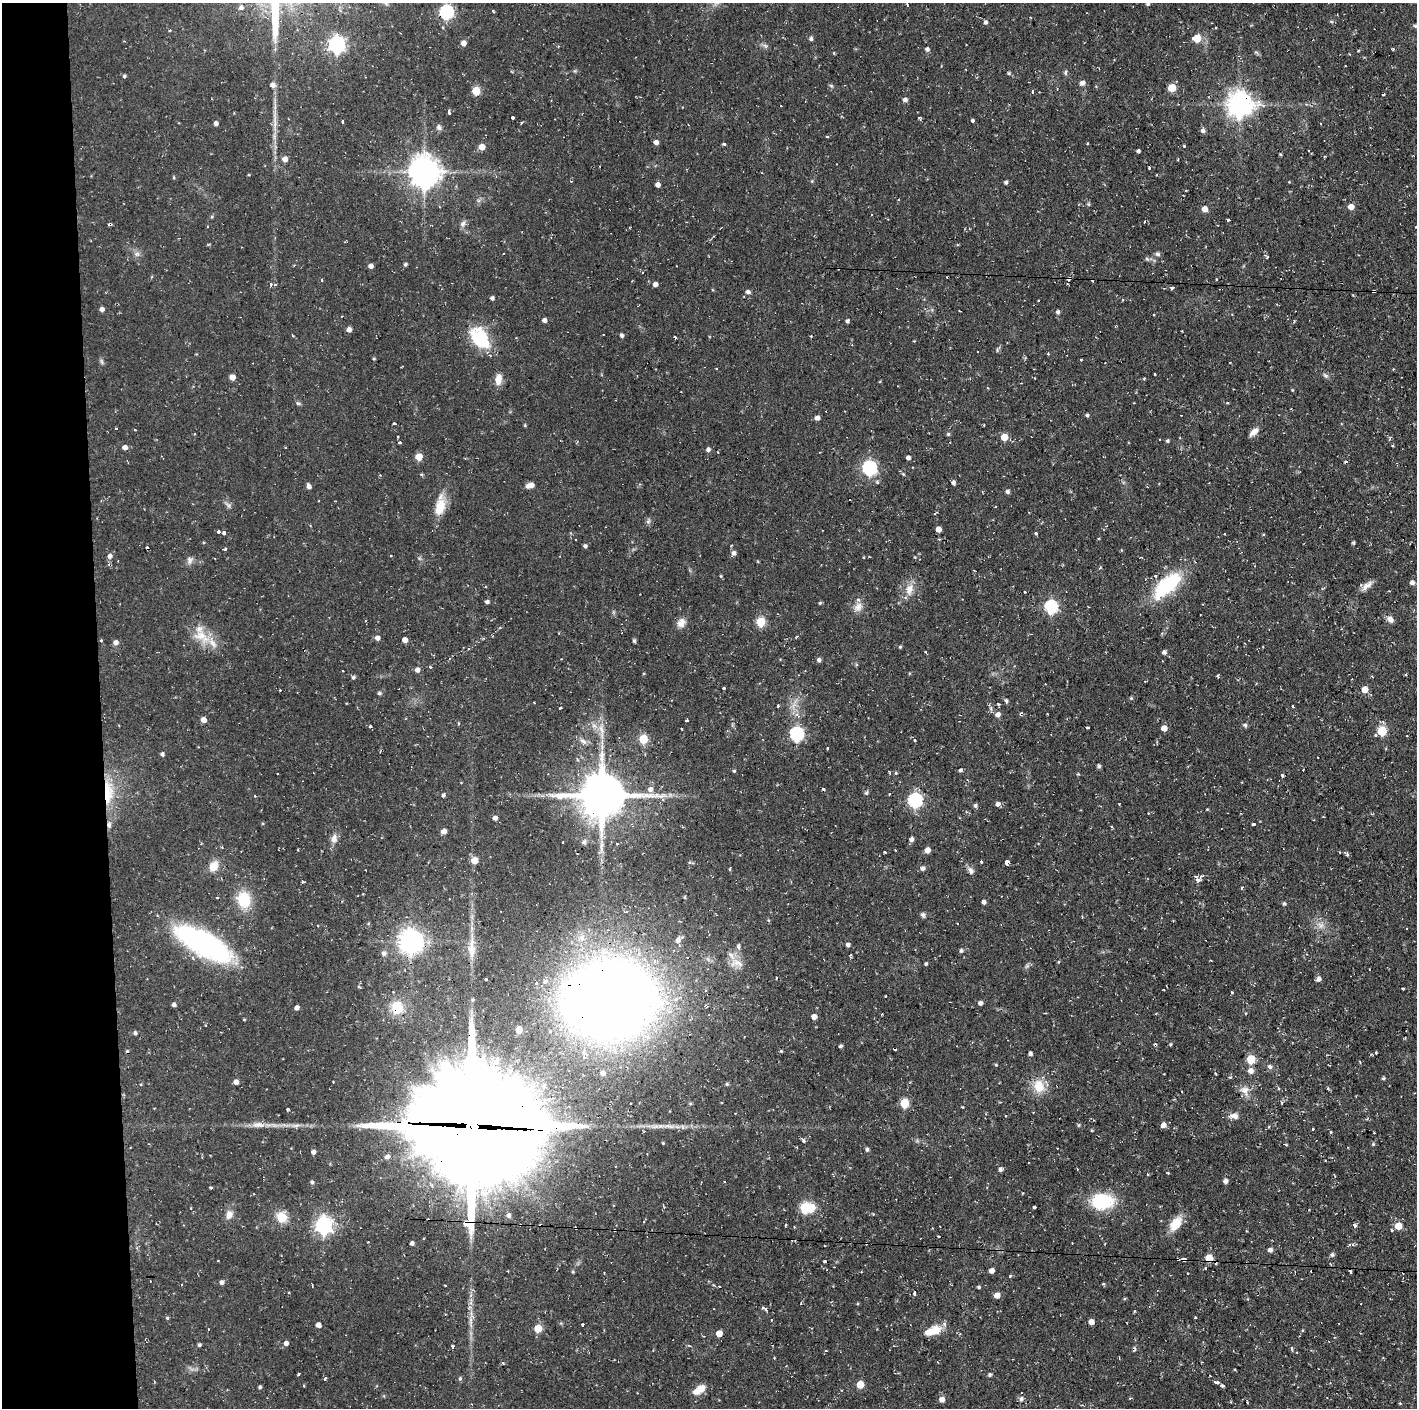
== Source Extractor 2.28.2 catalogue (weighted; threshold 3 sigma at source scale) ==
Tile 4 of 3 x 3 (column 1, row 2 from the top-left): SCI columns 2-1416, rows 1407-2812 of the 4247 x 4218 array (HDU 1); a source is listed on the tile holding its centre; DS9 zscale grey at full resolution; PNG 1419 x 1410 px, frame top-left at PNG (2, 3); no overlay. Shown black and unused: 7% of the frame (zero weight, under 2 of 3 exposures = <1% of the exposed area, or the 3 px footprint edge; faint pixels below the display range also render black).
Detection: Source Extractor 2.28.2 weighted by HDU 2 'WHT'; one run over the whole footprint, this tile lists its part. Background 0.0586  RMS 0.0063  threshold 0.0283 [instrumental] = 3 sigma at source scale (4.5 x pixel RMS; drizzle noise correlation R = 1.50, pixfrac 1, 0.05/0.05 arcsec/px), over >= 5 px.
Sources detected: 410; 1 inside a brighter object's white glare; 34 cosmic-ray / hot-pixel residue — not listed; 9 inside a brighter listed object's ellipse — not listed separately; the other 366 listed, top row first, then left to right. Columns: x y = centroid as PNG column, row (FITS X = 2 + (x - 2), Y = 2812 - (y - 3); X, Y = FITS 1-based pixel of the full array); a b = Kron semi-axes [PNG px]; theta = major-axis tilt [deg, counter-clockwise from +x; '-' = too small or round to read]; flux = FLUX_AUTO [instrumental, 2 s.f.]
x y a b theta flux
1148 4 4 4 - 1.3
241 8 6 5 - 1.9
446 12 6 6 - 100
1331 21 6 4 -3 0.82
985 22 5 4 - 1.6
1415 26 4 4 - 1.1
170 30 3 3 - 1.4
1197 38 5 5 - 15
811 39 5 4 - 1.5
463 43 5 5 - 3.8
337 44 7 6 - 190
765 45 7 4 -20 1.3
927 49 4 4 - 2
1358 51 4 3 - 0.53
834 53 4 3 - 0.57
1065 72 8 4 90 1.1
1009 73 5 4 - 0.85
124 76 4 4 - 1.2
1082 83 6 5 - 2.7
272 85 6 6 - 2.7
1172 88 5 5 - 17
476 91 5 5 - 20
1032 92 5 2 - 0.63
1383 94 4 3 - 0.92
905 100 5 4 - 2.3
1240 104 8 8 - 630
781 106 2 2 - 0.43
449 113 6 3 -75 1.5
513 117 3 3 - 2.1
919 118 5 4 - 0.99
342 121 3 2 - 0.92
973 121 4 3 - 5
521 122 4 3 - 0.74
216 123 4 4 - 2.2
275 124 17 6 87 4.7
439 127 7 6 - 1.9
1203 131 5 5 - 2.1
827 136 3 2 - 1.3
656 142 4 4 - 2.7
724 144 4 3 - 0.92
1184 146 3 3 - 1.1
482 147 5 5 - 5.7
1138 151 4 3 - 1.4
285 159 5 5 - 4
1149 168 3 3 - 0.52
424 172 10 9 - 1000
812 181 5 4 - 0.62
1006 182 4 4 - 1.4
658 185 4 4 - 3
1088 204 6 4 -89 0.85
1351 207 5 5 - 5.3
1205 209 5 5 - 5.2
1228 220 3 2 - 0.77
1144 222 3 2 - 0.47
110 224 4 3 - 1.8
463 224 9 7 70 2.3
136 254 8 6 2 2.2
1158 254 6 6 - 1.5
1267 257 4 3 - 0.56
1147 259 6 4 -44 1
405 264 4 3 - 1.2
371 266 4 4 - 2.8
1069 279 4 4 - 2.5
270 284 5 4 - 1.3
655 284 4 4 - 2.7
1172 287 4 3 - 1.5
1373 291 4 3 - 1.6
748 292 5 5 - 2
492 298 4 4 - 1.7
1038 300 2 2 - 0.61
102 309 4 4 - 2.3
1058 312 5 4 - 1.5
544 320 5 5 - 1.8
847 321 4 3 - 1.5
349 330 5 4 - 2.8
622 336 4 4 - 1.9
480 339 10 7 -56 72
1048 354 3 3 - 0.55
374 358 4 3 - 0.69
1155 374 3 2 - 0.66
1326 375 9 5 -37 1.5
232 377 5 4 - 5.4
498 379 12 7 82 5.9
1292 390 4 4 - 0.51
298 403 6 5 - 1.1
1087 415 4 4 - 1.3
817 418 5 5 - 2.5
394 424 3 3 - 1.1
525 425 4 3 - 0.71
116 429 3 3 - 2.1
135 430 3 3 - 1.1
1254 432 12 6 42 3.9
948 434 5 5 - 0.86
1004 437 5 5 - 10
1160 439 3 2 - 1.1
1167 441 4 4 - 1.1
400 443 3 3 - 3.4
1392 445 3 2 - 0.79
125 447 5 5 - 2.9
708 450 5 4 - 1.9
419 457 5 5 - 12
908 458 4 4 - 2.2
1345 461 4 3 - 0.75
869 468 6 6 - 120
903 474 5 4 - 0.82
877 482 5 4 - 1
953 482 5 4 - 1.8
309 486 5 4 - 2.6
528 486 6 5 - 2.9
1007 492 4 4 - 1.9
228 505 12 6 -37 1.9
440 507 22 12 74 12
648 521 7 4 88 1.2
938 529 4 4 - 4.9
218 532 3 3 - 3.2
223 533 3 3 - 11
1036 533 3 3 - 2.4
1353 543 3 3 - 0.93
585 546 6 5 - 1.2
225 549 4 3 - 2.2
734 553 6 5 - 2.2
110 556 5 5 - 2.5
391 556 3 2 - 0.46
915 557 4 4 - 0.57
190 560 11 8 61 2.5
721 576 4 4 - 0.62
1412 582 5 4 - 2.5
1167 585 43 18 43 39
1367 585 17 7 39 3.9
910 589 17 10 76 6.5
1025 592 3 2 - 0.64
487 602 4 4 - 1.5
820 603 5 4 - 0.76
858 607 14 11 56 4.6
1051 607 6 6 - 79
1390 619 9 6 -41 3.1
681 622 12 9 67 4.7
761 622 5 5 - 28
500 628 4 2 - 0.54
201 636 30 16 -34 15
796 637 4 2 - 0.57
377 638 5 5 - 2.8
101 640 3 3 - 1.1
405 640 4 4 - 3.8
634 641 4 3 - 1.2
116 642 6 5 - 2.7
900 647 4 4 - 0.81
469 649 4 3 - 0.65
1164 652 5 5 - 1.5
818 660 8 4 -71 1.4
430 667 4 3 - 0.67
417 670 6 5 - 2.6
343 671 2 2 - 0.45
1218 676 5 3 - 0.65
353 677 5 5 - 1.3
724 688 3 3 - 0.87
1365 689 5 5 - 7.4
280 690 2 2 - 0.39
379 693 5 4 - 1.2
1131 698 4 4 - 0.8
1006 701 6 5 - 0.98
778 706 3 3 - 0.54
1293 706 3 3 - 2.5
560 708 3 2 - 1.3
1020 714 4 4 - 0.84
998 715 6 5 - 2.8
798 716 11 4 -51 2.1
203 720 5 4 - 4.4
686 721 3 3 - 1.1
1245 725 6 6 - 1.2
594 726 7 5 -1 2
370 727 3 3 - 1.9
1088 727 3 3 - 1.3
1164 728 5 4 - 5.6
1382 731 5 5 - 31
601 732 26 6 -80 6.6
797 734 6 6 - 94
1375 735 3 3 - 1.3
643 739 5 5 - 26
583 741 11 6 -29 2.8
827 748 3 2 - 0.61
162 754 4 4 - 1.5
1099 766 5 5 - 1
960 770 4 3 - 1.5
734 771 4 4 - 0.76
896 773 4 4 - 0.79
1282 775 4 3 - 1.1
650 789 6 6 - 3
823 789 4 3 - 0.78
108 792 37 13 -88 22
866 793 6 5 - 1
443 795 4 4 - 1.7
602 795 15 13 1 2400
255 796 4 2 - 0.42
915 800 6 6 - 110
998 804 5 5 - 2.4
975 805 6 5 - 1.2
1207 809 4 3 - 0.47
1148 813 2 2 - 0.42
495 818 4 4 - 2.3
1254 824 3 3 - 2
444 831 5 5 - 3.6
334 838 13 7 78 3.9
911 839 5 5 - 2
563 842 2 2 - 0.56
584 842 7 6 - 1.4
617 843 3 3 - 0.69
222 847 4 2 - 0.58
927 850 5 4 - 4.9
885 852 3 2 - 0.55
1347 854 5 4 - 0.96
475 860 5 5 - 8.1
981 861 3 3 - 0.76
1007 862 4 3 - 13
214 866 14 10 61 7.7
730 868 6 2 74 0.5
923 868 5 5 - 1.9
971 871 9 7 -63 2.5
1198 880 8 7 - 2.6
302 882 4 3 - 1.1
1242 888 5 3 - 0.66
685 897 5 3 - 0.61
217 898 4 2 - 0.62
244 900 14 11 -74 23
984 902 4 4 - 2
1284 904 5 5 - 1.1
923 915 6 6 - 1.4
1321 925 9 8 - 3.8
678 940 8 7 - 3.1
411 942 8 8 - 540
203 943 56 20 -29 130
848 945 5 5 - 1.6
738 946 6 5 - 1.5
472 948 31 10 87 9.7
961 951 5 5 - 1.2
384 953 7 7 - 2
736 962 20 10 15 6.5
926 964 4 3 - 1
1027 966 6 5 - 1.2
776 978 3 2 - 0.76
486 979 3 3 - 1.5
1319 979 5 5 - 2.5
536 983 3 3 - 1.2
1402 988 3 2 - 0.82
1232 992 3 2 - 0.75
885 996 3 2 - 0.62
473 1000 5 4 - 0.93
610 1000 54 45 5 1300
980 1003 4 4 - 2
174 1005 4 4 - 1.9
297 1008 4 4 - 2.2
397 1008 17 15 -75 14
1246 1013 3 2 - 0.5
814 1017 4 4 - 3.7
244 1020 4 3 - 0.5
205 1026 3 2 - 0.51
519 1030 5 5 - 10
135 1033 5 4 - 1.4
1171 1044 4 4 - 0.64
840 1046 4 3 - 1.1
781 1051 4 4 - 0.67
1376 1053 3 3 - 0.55
1030 1054 4 4 - 1.4
1251 1059 5 5 - 23
996 1065 4 4 - 0.63
1270 1066 6 5 - 1.9
1250 1071 6 6 - 3.9
603 1073 5 5 - 2.7
1230 1077 4 3 - 1.1
1383 1078 5 4 - 0.93
236 1082 5 4 - 2.8
727 1084 4 4 - 0.85
1039 1086 15 12 -78 12
1278 1088 5 3 - 0.65
1328 1089 5 3 - 0.67
1244 1090 14 10 2 5
904 1103 5 5 - 23
962 1107 4 2 - 0.49
288 1109 3 3 - 1.1
1005 1116 3 2 - 0.69
1234 1116 13 8 -6 3.6
258 1125 20 8 -2 5.4
296 1125 13 4 3 2.7
1163 1125 5 5 - 3.9
472 1126 47 41 -11 15000
1269 1127 3 3 - 0.69
1313 1129 3 3 - 1
1092 1130 4 3 - 0.53
1330 1132 3 3 - 0.77
1374 1133 2 2 - 0.55
803 1140 5 4 - 1.3
663 1143 3 3 - 0.56
1373 1144 4 4 - 0.78
1286 1145 4 3 - 0.83
867 1149 5 4 - 1.2
313 1152 5 4 - 2.1
387 1157 6 5 - 2.8
1000 1170 5 4 - 1.7
1168 1173 4 3 - 0.54
1225 1181 5 4 - 2.4
312 1182 5 5 - 1.3
211 1187 4 3 - 1.5
1102 1201 18 13 2 39
1034 1207 4 3 - 2.7
805 1208 6 5 - 43
873 1214 3 3 - 0.6
229 1215 11 8 73 4.4
508 1215 6 6 - 2
281 1217 10 9 - 12
644 1222 4 3 - 0.7
1175 1224 15 9 56 13
541 1225 3 2 - 1.2
1355 1225 6 5 - 1.5
324 1226 7 6 - 210
1398 1226 5 5 - 12
614 1230 3 2 - 0.53
1247 1231 4 2 - 0.46
939 1236 3 3 - 0.59
412 1243 4 4 - 1.5
866 1243 3 3 - 1.2
1270 1250 5 4 - 2.3
1332 1255 5 5 - 1.5
1209 1258 5 5 - 16
1178 1259 3 3 - 2.5
1184 1259 4 3 - 3.7
825 1261 3 3 - 1.2
1205 1268 3 3 - 0.65
992 1271 4 4 - 3.3
573 1272 5 4 - 0.73
1188 1273 3 2 - 0.46
1010 1276 4 3 - 0.65
222 1282 5 4 - 2
445 1285 3 2 - 0.42
719 1286 3 2 - 0.39
979 1287 4 3 - 0.91
914 1292 4 3 - 2.4
997 1295 5 5 - 5.3
765 1309 5 3 - 0.95
1134 1311 5 3 - 0.55
1195 1317 3 3 - 0.57
167 1318 5 4 - 0.77
470 1320 10 4 89 2.6
1091 1322 4 4 - 4.5
318 1325 4 4 - 3.4
582 1325 3 3 - 1.3
538 1329 5 5 - 18
1302 1330 5 3 - 0.6
936 1331 16 12 66 7.4
719 1333 5 4 - 6.9
286 1343 5 5 - 2.3
199 1345 4 4 - 1.1
453 1347 5 3 - 0.87
826 1351 3 3 - 1.6
1297 1352 2 2 - 0.48
1119 1358 3 2 - 0.47
298 1374 3 2 - 0.76
990 1375 5 4 - 1.2
325 1378 4 3 - 0.82
460 1378 5 4 - 1.1
1217 1382 7 4 -6 1.7
860 1385 5 5 - 12
260 1387 4 4 - 1.1
700 1389 17 8 33 6.8
942 1399 5 5 - 3.7
1021 1399 7 6 - 2.1
1400 1403 3 3 - 0.92
Overlapping masked pixels (flux is a lower limit): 15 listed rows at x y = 1240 104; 110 224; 1069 279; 1373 291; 108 792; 602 795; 610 1000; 397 1008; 472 1126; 541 1225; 614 1230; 866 1243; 1209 1258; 1178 1259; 1184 1259
Isophote crosses this tile's border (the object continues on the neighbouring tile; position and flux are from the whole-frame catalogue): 2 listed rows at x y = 1148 4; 1415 26